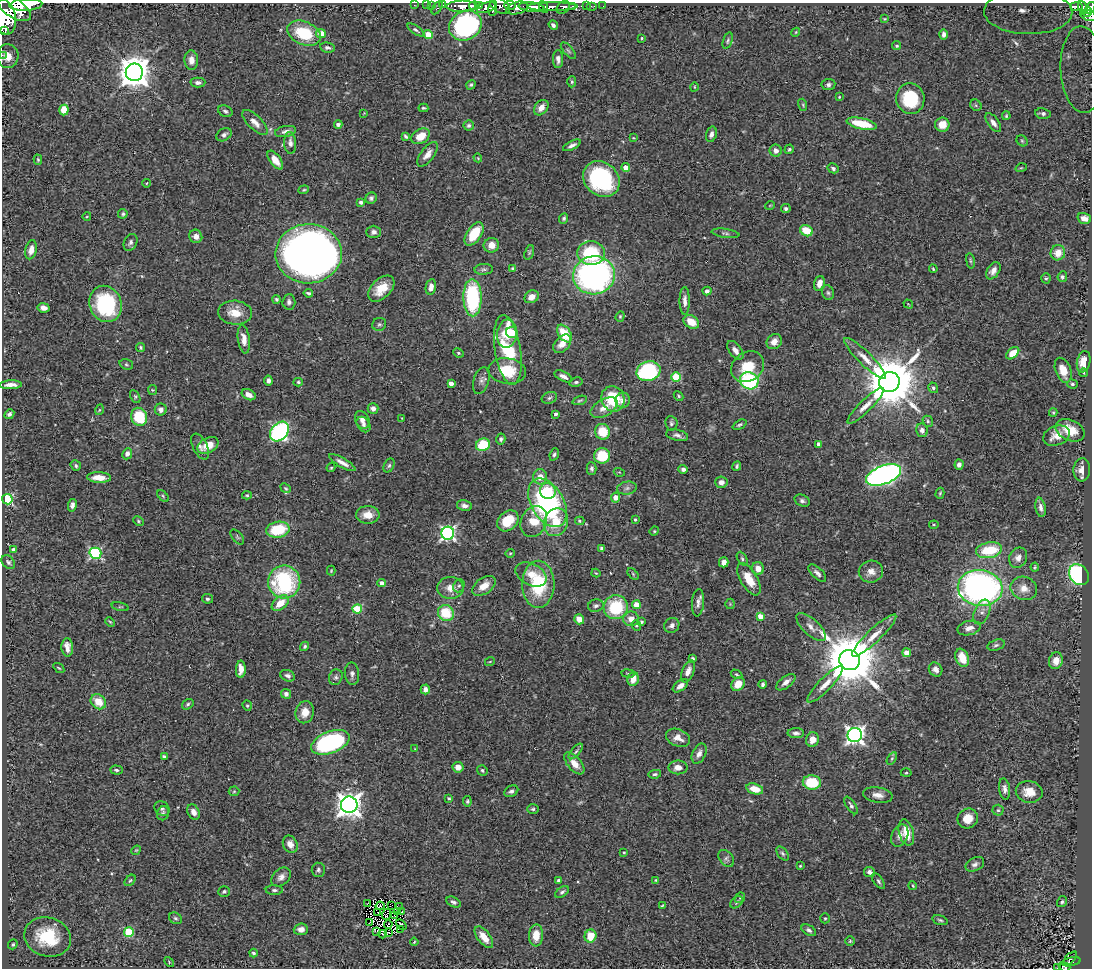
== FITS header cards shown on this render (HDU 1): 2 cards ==
NAXIS1  =                 1090
NAXIS2  =                  966

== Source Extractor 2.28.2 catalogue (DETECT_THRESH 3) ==
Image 1090 x 966 px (HDU 1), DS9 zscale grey, 1 PNG px = 1 image px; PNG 1094 x 970 px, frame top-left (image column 1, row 966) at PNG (2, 3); each listed source drawn as its Kron ellipse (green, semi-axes under 4 px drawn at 4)
Background 0.677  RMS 0.04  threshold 0.121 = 3 sigma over >= 5 px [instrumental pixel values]
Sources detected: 421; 2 with non-positive FLUX_AUTO (blend fragments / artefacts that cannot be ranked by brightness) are neither listed nor drawn; the other 419 listed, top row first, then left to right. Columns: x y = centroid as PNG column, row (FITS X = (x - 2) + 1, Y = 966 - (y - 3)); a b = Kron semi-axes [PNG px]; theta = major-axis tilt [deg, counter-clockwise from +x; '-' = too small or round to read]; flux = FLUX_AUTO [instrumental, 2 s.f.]
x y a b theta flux
26 5 16 6 3 4100
414 5 2 2 - 14
426 5 2 2 - 11
432 5 2 2 - 16
443 5 2 2 - 13
510 5 6 3 -9 410
461 6 15 5 1 1700
474 6 5 4 - 1100
479 6 4 3 - 520
500 6 11 7 -34 910
572 6 3 3 - 200
586 6 2 2 - 8
592 6 5 2 - 15
603 6 2 2 - 8.7
1077 6 6 3 -1 180
531 7 13 4 -6 2700
544 7 6 3 -63 670
552 7 25 4 1 1300
563 7 7 5 41 480
14 8 19 9 -32 5000
437 8 7 3 56 110
487 8 10 5 20 710
493 8 8 3 80 570
517 8 11 6 15 1200
1083 8 7 3 -69 130
1090 8 6 3 52 210
1028 12 44 22 -1 300
1087 12 5 3 - 230
1088 15 8 5 -21 340
4 17 17 11 -79 5400
885 19 4 3 - 2.8
465 25 17 14 28 470
553 25 5 4 - 7.9
416 30 9 4 -34 5.5
5 31 3 2 - 560
796 32 4 3 - 2.5
304 33 17 11 -23 120
321 34 5 4 - 55
944 34 5 4 - 9.1
428 35 4 4 - 74
642 38 3 2 - 2.8
728 41 8 4 73 4.9
897 46 4 4 - 3.8
327 48 7 5 -10 6.6
568 51 10 4 -49 7.3
2 55 3 2 - 19
8 56 12 11 - 30
558 59 9 5 -89 11
191 60 10 7 -88 18
1082 69 43 22 -87 250
134 72 8 8 - 4900
198 82 7 5 1 9.6
572 82 6 4 88 4.5
828 84 7 5 6 7.1
471 85 5 4 - 4.4
694 87 4 3 - 2.2
839 97 4 4 - 2.4
910 98 15 14 - 140
803 105 6 3 -73 3.5
976 105 6 5 - 4.4
423 108 5 3 - 3.8
541 108 8 6 51 19
64 110 5 4 - 57
225 111 7 5 -27 6.6
364 113 3 2 - 2.1
1043 114 8 5 -8 9.5
1006 116 4 3 - 3.6
255 122 16 7 -44 21
993 123 11 5 -54 15
338 124 4 3 - 8.9
862 124 15 5 -12 90
469 125 5 5 - 5.8
942 125 7 7 - 30
286 132 11 5 11 12
711 134 8 5 74 11
224 135 8 6 31 7.9
406 136 4 3 - 4.5
421 136 10 7 30 44
633 138 4 3 - 2.4
1022 141 6 5 - 4.2
290 143 11 6 -86 13
572 145 10 4 27 9.9
789 149 5 4 - 4.5
776 151 6 6 - 13
427 154 14 6 53 19
478 158 4 3 - 2.2
38 160 5 4 - 3.6
275 160 11 5 -53 31
626 167 4 4 - 34
833 168 5 4 - 5.7
1021 168 5 3 - 2.8
601 179 20 16 -39 300
147 183 4 3 - 1.9
304 190 5 4 - 3.2
371 198 6 5 - 6.5
361 202 4 3 - 6.4
770 205 5 3 - 2.2
786 209 5 4 - 6.1
123 214 5 4 - 4.4
87 216 4 3 - 2.2
564 218 5 4 - 4.7
1084 218 7 5 -17 18
806 231 7 5 -30 61
374 232 7 6 - 10
726 233 14 4 -8 7.2
474 234 13 7 55 85
196 236 7 6 - 18
130 242 9 6 63 8.2
491 245 8 7 - 26
31 250 9 5 77 20
529 252 7 4 71 4.2
591 253 14 12 -4 150
1058 253 7 7 - 32
309 254 33 29 1 2700
970 261 8 4 -81 4.1
484 269 9 5 3 6.6
513 269 4 3 - 5
933 269 4 3 - 3.3
993 271 9 6 55 14
594 275 21 19 9 810
1062 277 5 4 - 4.9
1046 278 5 4 - 3.8
819 283 7 5 73 21
431 287 8 5 80 16
381 289 16 9 44 51
707 291 4 4 - 9.2
308 293 5 3 - 5.3
828 293 8 5 -72 6.1
532 297 7 6 - 20
472 298 18 9 -89 260
276 299 4 4 - 4.2
685 301 14 5 -90 15
289 302 7 6 - 8.9
106 304 18 16 -69 240
908 304 5 3 - 2.3
44 308 6 4 -11 16
235 313 17 12 -5 44
620 316 5 4 - 3.4
691 322 8 6 -34 45
379 324 7 6 - 6.2
512 332 6 5 - 22
564 333 10 6 -54 76
507 334 14 10 83 73
244 339 14 6 -82 22
774 342 8 7 - 20
562 344 10 7 48 25
140 347 4 4 - 3.9
508 350 35 13 -81 160
735 350 11 6 -53 16
458 353 5 4 - 3.9
1013 353 7 5 43 36
865 358 28 6 -44 33
1084 362 11 6 78 40
126 364 7 5 -17 4.3
748 367 17 14 34 71
1063 370 13 7 -69 35
507 371 19 13 -8 86
648 371 12 9 15 290
1084 373 4 3 - 2.2
563 376 10 4 -26 13
676 377 5 4 - 150
268 381 5 4 - 8.8
481 381 14 7 73 13
749 381 9 8 - 250
298 382 4 4 - 4
576 382 7 4 9 5.2
889 382 10 10 - 18000
451 384 4 4 - 16
1072 384 5 4 - 5.5
11 385 11 4 1 16
933 388 5 5 - 4.9
152 390 5 4 - 3.1
249 395 7 5 -27 16
678 396 5 3 - 3.4
135 397 7 4 -63 4.4
549 398 8 5 19 6
613 399 13 11 -67 110
580 400 7 3 19 4
623 400 7 7 - 13
866 406 24 6 45 26
373 408 5 5 - 12
604 408 15 8 30 26
99 410 5 3 - 2.5
161 410 6 6 - 12
1053 412 4 4 - 3
9 414 5 4 - 7.9
556 414 3 3 - 6.6
139 417 9 8 - 110
402 418 3 2 - 1.8
362 420 9 7 -67 13
928 421 6 5 - 4.2
671 423 7 6 - 6.1
363 425 8 6 -55 8.5
739 425 7 4 26 5
922 430 7 6 - 11
1070 430 15 10 -26 48
279 432 11 8 49 540
603 432 8 7 - 67
677 435 11 5 -12 10
1057 436 14 9 21 31
501 439 5 4 - 5.5
819 444 4 4 - 12
208 445 11 7 28 39
483 445 7 6 - 98
200 447 14 7 -64 13
127 454 6 5 - 11
554 454 6 4 68 6
602 456 8 8 - 88
342 463 15 4 -30 16
389 465 7 5 62 5.5
959 465 5 4 - 8.8
76 466 5 5 - 5.7
737 466 5 3 - 4.8
331 468 4 4 - 3.3
592 468 6 5 - 6.6
683 469 4 4 - 7.7
1082 470 11 8 85 21
619 472 5 3 - 2
884 475 18 9 21 1100
99 477 12 5 -3 38
540 477 7 7 - 25
721 482 6 5 - 13
286 488 6 4 -40 3.3
627 488 10 6 10 9
548 491 8 7 - 67
940 493 5 4 - 3.8
247 495 5 4 - 3.5
163 496 7 4 -46 3.9
616 498 5 4 - 27
7 499 5 5 - 350
802 501 8 5 -25 7.9
547 503 26 16 -60 540
72 505 6 4 79 9.5
464 506 7 5 -14 11
1041 507 10 5 -80 12
368 515 12 9 -1 31
635 520 4 3 - 4.1
138 521 5 4 - 3.8
508 521 12 9 42 85
534 521 16 12 62 69
580 521 5 3 - 3.8
556 522 14 11 67 63
934 525 5 2 - 2.6
278 530 12 8 11 120
654 531 5 4 - 2.9
448 533 6 6 - 630
237 537 9 5 -50 4.4
602 549 4 4 - 7
13 550 4 4 - 16
989 550 13 7 11 110
95 553 6 5 - 360
510 553 4 4 - 3.1
1018 558 10 8 66 18
742 559 7 4 -63 5.1
8 562 8 5 -44 6.8
724 562 5 5 - 14
1035 567 4 4 - 3.1
758 568 6 6 - 26
331 571 5 4 - 2.9
871 572 12 11 - 21
596 573 4 3 - 2.1
817 573 11 5 -44 11
531 574 17 10 -27 32
633 574 7 4 -47 3.9
1079 575 11 9 -52 290
749 579 18 8 -60 56
284 582 16 16 - 280
382 583 4 4 - 15
538 584 23 16 90 150
459 586 7 5 66 5.5
484 586 13 8 35 33
450 588 13 11 -3 27
980 588 22 18 -7 1000
1024 588 13 11 -21 31
207 599 5 5 - 4.7
280 603 10 6 39 45
698 603 14 6 85 13
730 604 5 5 - 3.5
636 605 4 4 - 41
596 606 8 6 17 9.2
120 607 8 3 -12 3.9
616 607 12 12 - 140
357 609 5 4 - 110
982 612 13 7 67 16
446 613 8 7 - 92
760 616 4 4 - 31
579 619 5 4 - 28
631 619 8 7 - 22
110 622 5 3 - 2.8
641 622 4 4 - 5.7
672 625 8 7 - 12
636 626 5 4 - 3.3
811 627 18 8 -43 20
969 628 12 7 13 19
874 635 30 6 43 37
996 645 9 5 16 6.8
305 646 5 4 - 5
67 647 9 5 -87 19
907 653 4 4 - 40
692 658 4 3 - 4.2
962 658 9 6 -68 50
849 660 10 10 - 20000
490 661 5 3 - 2.2
1056 661 8 7 - 26
59 668 6 3 -35 2.9
241 669 8 5 89 23
936 669 7 6 - 12
688 671 11 6 67 19
628 673 6 3 -9 3.4
352 674 11 7 -85 10
736 674 6 3 -30 3.6
288 676 7 5 -23 9.1
336 677 8 6 67 6.9
633 679 7 5 74 31
786 682 11 5 37 15
738 684 7 6 - 39
762 684 4 3 - 5.4
825 684 24 6 46 29
680 686 9 5 38 14
425 689 5 4 - 11
286 694 5 4 - 9.5
98 702 8 6 -40 41
188 704 6 5 - 5.2
247 706 5 4 - 3.6
305 712 11 9 76 30
796 733 8 5 -1 8.1
855 735 7 7 - 1100
678 738 12 8 -23 24
812 739 7 6 - 29
330 742 20 10 21 420
415 749 3 3 - 1.9
576 751 9 4 49 6.6
699 754 11 6 65 16
164 756 4 3 - 4.5
892 758 7 4 58 4.4
574 763 13 6 -49 31
458 767 5 5 - 21
678 767 9 7 0 23
116 770 6 4 -4 5.1
482 770 5 5 - 5
906 773 5 3 - 3
655 774 6 4 10 5.1
812 782 9 7 -4 95
755 789 9 5 -16 43
1005 789 11 5 -82 12
234 791 5 5 - 3.3
511 791 7 5 27 7.3
1029 792 13 10 -11 40
878 795 15 7 -9 21
449 798 3 3 - 3.2
467 801 5 4 - 4.3
349 805 8 8 - 2600
851 805 10 4 -57 6.8
162 809 8 6 -40 6.8
533 809 6 5 - 4.6
998 810 5 5 - 5
193 812 8 6 -61 15
163 813 7 6 - 5.6
968 818 10 9 - 41
906 833 13 7 -75 49
900 836 11 7 66 16
290 844 9 7 -67 22
136 850 5 4 - 2.9
624 852 3 3 - 2.6
782 853 8 5 -53 5.8
726 858 9 6 -52 7
975 864 10 6 27 9.9
800 866 3 3 - 2.6
318 870 7 6 - 6.5
869 872 5 5 - 9
281 877 11 8 43 14
130 880 6 4 47 4
559 880 4 3 - 7.8
656 880 4 3 - 2.5
878 881 9 4 -54 5.8
913 886 4 3 - 2.8
274 890 8 5 0 6.8
224 891 5 5 - 5.2
562 892 8 4 35 6
740 898 6 4 45 3.3
453 902 8 4 -27 6.1
736 902 7 5 41 5.2
1062 902 6 5 - 4.7
368 904 3 2 - 0.65
392 905 2 2 - 2.6
662 905 4 2 - 2.4
380 906 4 2 - 3
399 907 3 2 - 3.5
402 911 2 2 - 1.9
378 912 3 2 - 0.23
397 912 3 2 - 3.9
387 914 6 2 66 2.3
395 916 3 3 - 2.2
175 918 7 5 -30 5.9
825 918 5 4 - 3.7
940 920 8 4 -16 5
370 923 2 2 - 1.1
388 924 4 2 - 0.18
401 925 6 3 -43 8.4
301 929 7 5 5 15
400 929 3 2 - 1
809 930 8 5 -30 7.8
377 931 2 2 - 1.2
129 932 5 5 - 140
389 933 3 2 - 3
383 934 4 2 - 3.2
536 935 11 7 88 38
590 936 6 6 - 54
48 937 23 19 -16 160
484 937 13 6 -53 36
850 941 5 5 - 3.4
414 942 4 2 - 2.7
13 944 5 4 - 4
253 953 4 3 - 4.7
1070 959 9 2 46 23
169 962 5 3 - 2.9
1071 962 9 4 11 100
1064 967 6 3 -22 24
1057 968 3 2 - 4.1
At the frame edge (FLAGS 8, measured only in part): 9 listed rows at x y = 26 5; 14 8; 1090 8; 1028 12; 4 17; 2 55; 1082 69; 1064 967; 1057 968
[2 non-positive-flux detections neither listed nor drawn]